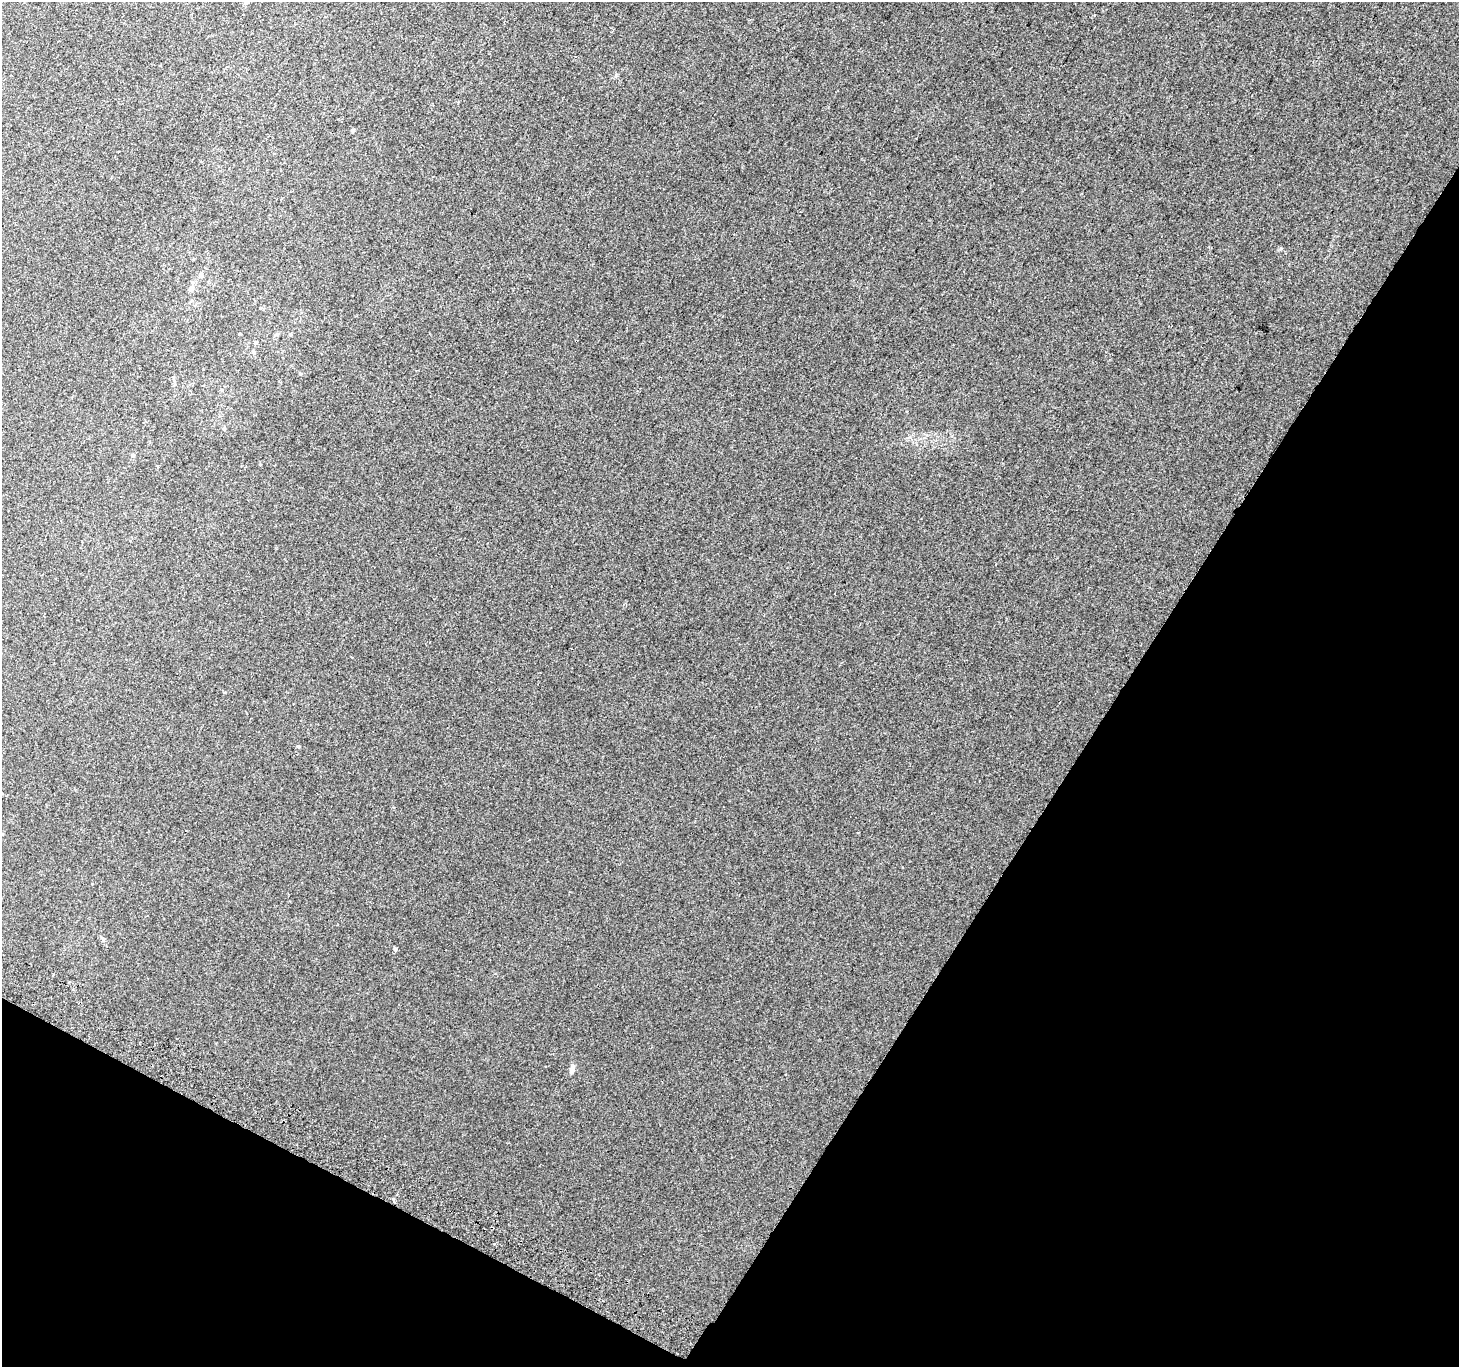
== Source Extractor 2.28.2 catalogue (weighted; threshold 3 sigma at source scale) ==
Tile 15 of 4 x 4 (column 3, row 4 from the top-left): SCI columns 2948-4404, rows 300-1664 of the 5886 x 5993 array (HDU 1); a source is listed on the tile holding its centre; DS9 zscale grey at full resolution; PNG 1461 x 1369 px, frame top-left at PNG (2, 2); no overlay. Shown black and unused: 30% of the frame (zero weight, under 2 of 3 exposures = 2% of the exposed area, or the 3 px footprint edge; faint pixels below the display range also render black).
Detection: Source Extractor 2.28.2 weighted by HDU 2 'WHT'; one run over the whole footprint, this tile lists its part. Background 0.00674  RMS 0.007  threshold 0.0315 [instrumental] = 3 sigma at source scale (4.5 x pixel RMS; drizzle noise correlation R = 1.50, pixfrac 1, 0.0396/0.0396 arcsec/px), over >= 5 px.
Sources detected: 16; all 16 listed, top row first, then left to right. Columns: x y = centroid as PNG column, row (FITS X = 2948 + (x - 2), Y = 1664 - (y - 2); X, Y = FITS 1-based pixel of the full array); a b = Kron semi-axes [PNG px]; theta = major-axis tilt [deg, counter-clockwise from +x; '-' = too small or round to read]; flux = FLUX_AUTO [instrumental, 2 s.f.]
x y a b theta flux
246 2 6 4 18 0.9
353 131 5 4 - 0.94
201 275 6 5 - 1.2
191 288 7 7 - 2.7
290 334 5 3 - 0.56
256 342 5 3 - 0.69
300 374 5 3 - 0.69
224 429 5 5 - 0.85
132 455 6 4 -1 1
298 746 5 4 - 0.78
2 834 5 3 - 0.57
103 939 6 5 - 1.2
395 949 5 4 - 1.2
572 1069 10 5 85 2.2
393 1200 4 3 - 1.9
494 1244 4 2 - 0.6
Isophote crosses this tile's border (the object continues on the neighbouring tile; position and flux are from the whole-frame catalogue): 1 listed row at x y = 2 834
Unlisted compact peaks at least as high as the median listed source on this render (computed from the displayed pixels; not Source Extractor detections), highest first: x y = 1281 248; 616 75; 1094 15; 224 692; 53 974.